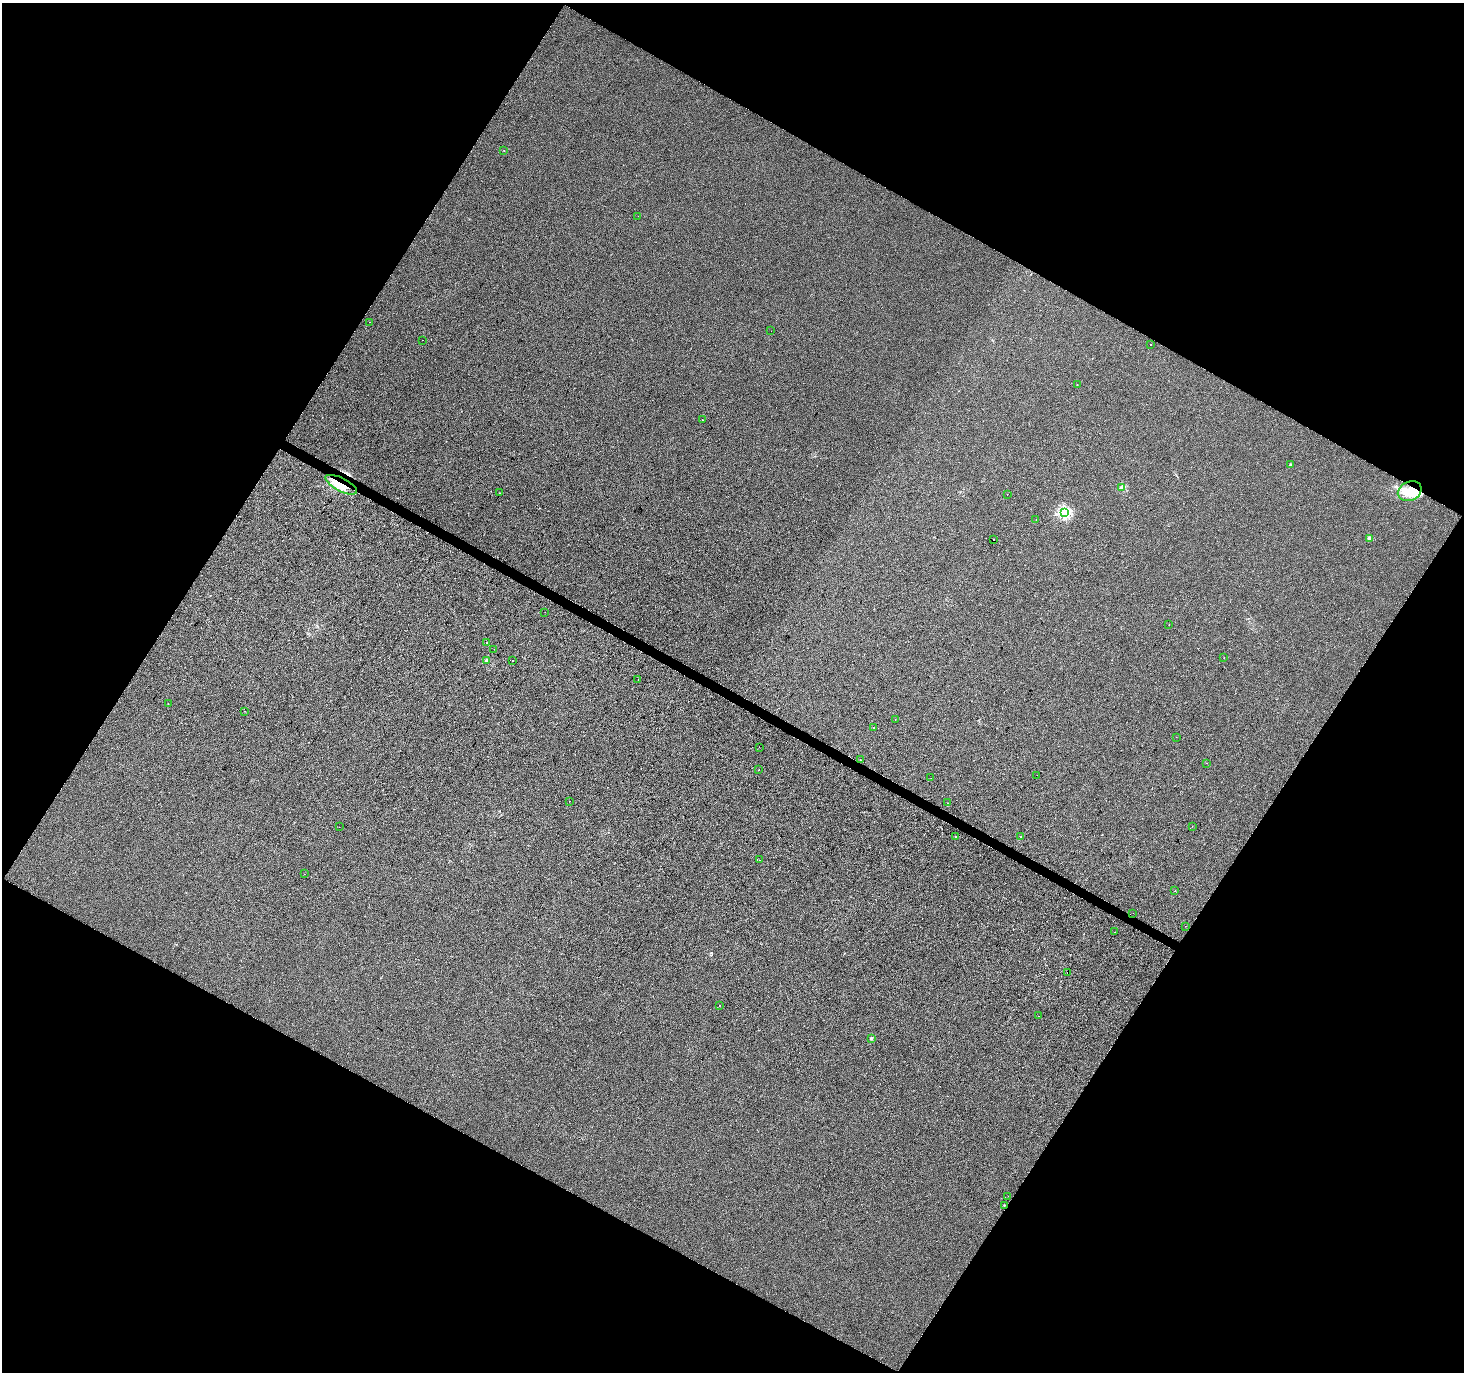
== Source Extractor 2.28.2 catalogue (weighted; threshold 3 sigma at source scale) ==
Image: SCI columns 7-5852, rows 260-5737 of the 5852 x 5929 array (HDU 1 of 3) = the unmasked area's bounding box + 8 px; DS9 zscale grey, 4 x 4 block average (1 PNG px = mean of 4 x 4 image px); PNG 1466 x 1374 px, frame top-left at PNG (2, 3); each listed source drawn as its Kron ellipse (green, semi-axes under 4 px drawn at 4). Shown black and unused: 48% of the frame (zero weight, under 2 of 3 exposures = <1% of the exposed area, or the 3 px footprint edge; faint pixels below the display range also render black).
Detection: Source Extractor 2.28.2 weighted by HDU 2 'WHT'. Background 8.37e-04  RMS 0.0056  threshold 0.0254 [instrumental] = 3 sigma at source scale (4.5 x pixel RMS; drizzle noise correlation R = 1.50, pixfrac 1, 0.0396/0.0396 arcsec/px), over >= 5 px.
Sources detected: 70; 4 inside a brighter object's white glare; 8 cosmic-ray / hot-pixel residue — neither listed nor drawn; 1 coinciding with a brighter row at this scale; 2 inside a brighter listed object's ellipse — not listed separately; the other 55 listed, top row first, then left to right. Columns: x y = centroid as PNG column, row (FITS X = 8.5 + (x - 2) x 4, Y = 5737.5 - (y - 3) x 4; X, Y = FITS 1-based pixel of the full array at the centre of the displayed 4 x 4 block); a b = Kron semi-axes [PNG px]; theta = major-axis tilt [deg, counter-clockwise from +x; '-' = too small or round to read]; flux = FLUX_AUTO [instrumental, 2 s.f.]
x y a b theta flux
504 150 2 2 - 1.5
638 216 2 2 - 0.94
369 322 2 2 - 8.6
771 331 2 2 - 1.2
422 340 2 2 - 2.8
1151 344 2 2 - 0.92
1077 385 2 2 - 2
702 420 2 2 - 4.4
1290 464 2 2 - 5.9
341 485 17 6 -27 65
1122 487 2 2 - 67
1410 491 12 9 24 84
499 493 2 2 - 0.95
1007 494 2 2 - 1.5
1064 513 2 2 - 410
1036 519 2 2 - 1.3
1370 538 3 2 - 4.1
994 540 2 2 - 10
545 612 2 2 - 0.67
1169 625 2 2 - 0.76
487 643 2 2 - 1.8
494 649 2 2 - 2.8
1224 658 2 2 - 0.69
513 660 2 2 - 9
486 661 2 2 - 35
638 680 2 2 - 1.9
168 703 2 2 - 0.83
245 711 2 2 - 0.68
895 720 2 2 - 1.5
874 727 2 2 - 5
1176 737 2 2 - 1.1
759 747 2 2 - 3.3
860 760 2 2 - 34
1206 763 2 2 - 0.58
759 770 2 2 - 1.1
1037 775 2 2 - 0.49
931 778 2 2 - 1.3
569 801 2 2 - 0.81
948 803 2 2 - 0.59
1192 826 2 2 - 0.79
339 827 2 2 - 2.2
955 837 2 2 - 2.7
1021 837 2 2 - 10
759 860 2 2 - 4.5
304 874 2 2 - 0.45
1175 891 2 2 - 0.6
1133 913 2 2 - 0.52
1185 926 2 2 - 2.2
1114 932 2 2 - 2.9
1067 973 2 2 - 2.4
719 1006 2 2 - 3.6
1038 1016 2 2 - 1.9
871 1038 2 2 - 17
1008 1196 2 2 - 0.77
1004 1205 2 2 - 1.8
Overlapping masked pixels (flux is a lower limit): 2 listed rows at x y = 341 485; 1410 491
Diffuse or blended objects may show on this block-average render without a row.